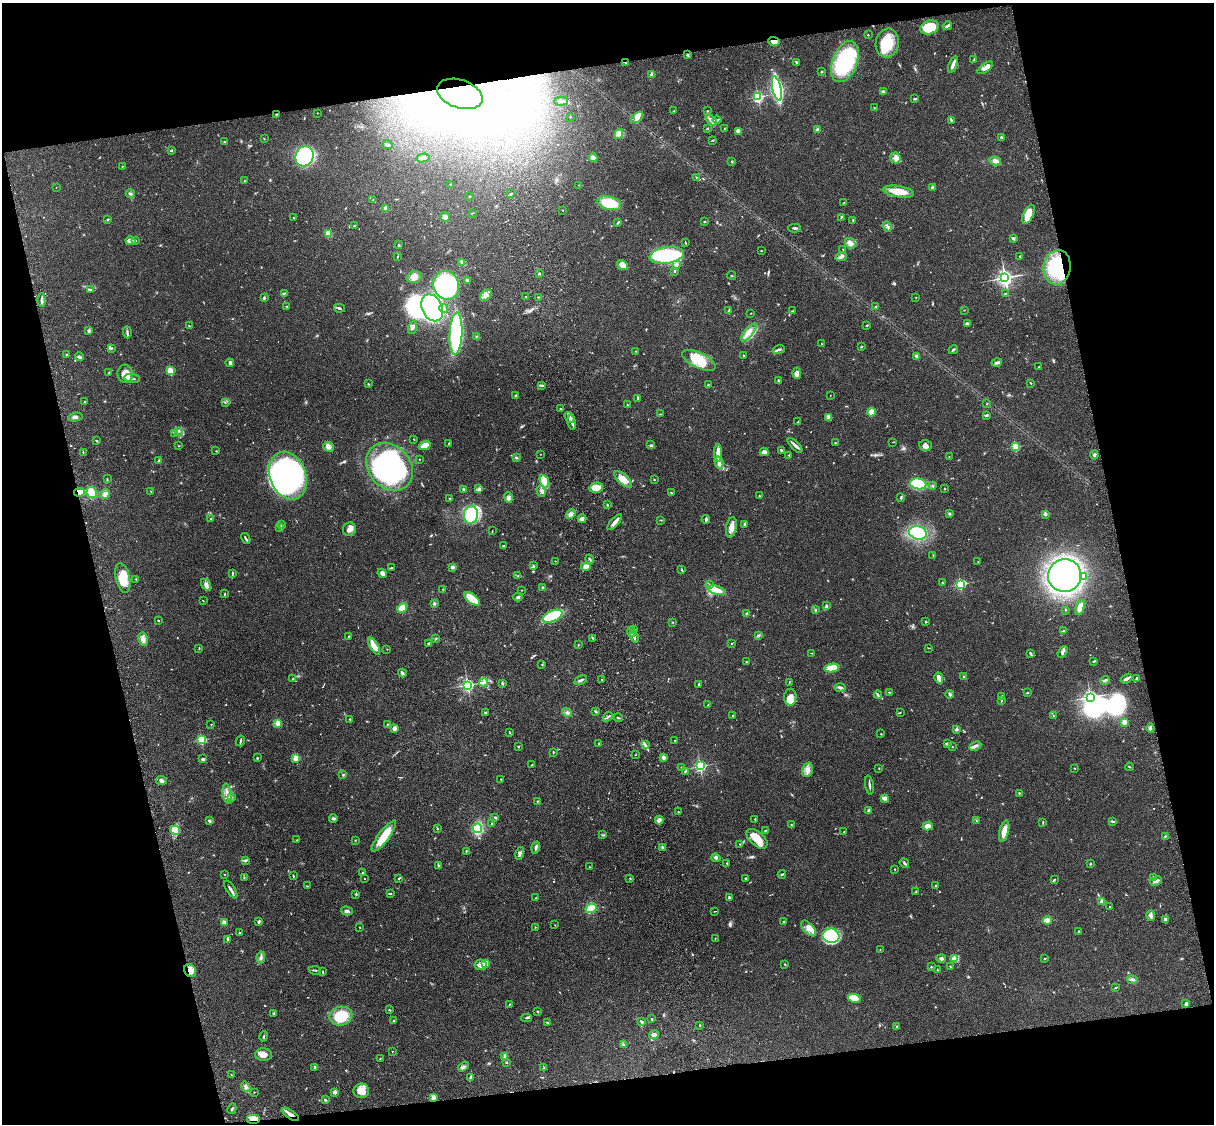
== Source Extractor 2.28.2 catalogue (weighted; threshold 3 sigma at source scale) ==
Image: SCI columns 121-4968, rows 276-4762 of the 5086 x 4925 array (HDU 1 of 3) = the unmasked area's bounding box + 8 px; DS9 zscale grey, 4 x 4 block average (1 PNG px = mean of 4 x 4 image px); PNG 1216 x 1126 px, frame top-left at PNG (2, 3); each listed source drawn as its Kron ellipse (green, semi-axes under 4 px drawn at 4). Shown black and unused: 26% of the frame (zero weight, under 3 of 4 exposures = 6% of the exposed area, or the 3 px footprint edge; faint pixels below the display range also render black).
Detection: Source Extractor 2.28.2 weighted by HDU 2 'WHT'. Background 0.0882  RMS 0.0061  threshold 0.0275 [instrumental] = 3 sigma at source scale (4.5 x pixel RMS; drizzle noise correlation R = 1.50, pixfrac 1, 0.05/0.05 arcsec/px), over >= 5 px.
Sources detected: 757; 9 too faint to see at this stretch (4 x 4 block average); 14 inside a brighter object's white glare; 2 cosmic-ray / hot-pixel residue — neither listed nor drawn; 15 coinciding with a brighter row at this scale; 50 inside a brighter listed object's ellipse — not listed separately; of the other 667, all 500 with FLUX_AUTO >= 1.42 (the completeness limit of this list) listed and drawn (167 fainter detections not listed), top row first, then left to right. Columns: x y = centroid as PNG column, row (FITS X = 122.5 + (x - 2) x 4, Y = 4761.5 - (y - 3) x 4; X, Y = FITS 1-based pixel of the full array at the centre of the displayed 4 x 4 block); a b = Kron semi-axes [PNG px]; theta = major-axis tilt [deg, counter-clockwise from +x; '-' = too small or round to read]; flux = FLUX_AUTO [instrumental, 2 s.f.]
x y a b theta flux
947 26 5 2 - 7.2
930 27 9 6 18 130
868 35 2 2 - 4.3
774 41 6 4 -2 25
887 43 14 11 81 120
688 55 3 2 - 3.5
974 60 3 2 - 2.9
625 62 3 2 - 3.1
796 62 3 2 - 4
845 62 21 12 69 390
953 64 8 2 69 21
985 68 9 3 36 13
821 72 3 2 - 2
652 74 2 2 - 68
777 89 13 4 -78 720
883 91 3 3 - 6.2
460 94 23 14 -19 7200
758 97 2 2 - 570
914 99 3 2 - 5.1
561 101 7 3 2 9.8
874 108 3 2 - 3.3
674 111 2 2 - 1.4
707 111 2 2 - 2
317 113 2 2 - 2.6
276 114 3 2 - 2.6
570 117 2 2 - 1.5
637 118 7 4 35 15
711 120 6 4 -39 15
717 120 4 2 - 5.3
951 120 3 2 - 4
708 128 2 2 - 2.4
725 128 2 2 - 1.6
817 130 2 2 - 47
738 131 3 3 - 23
618 134 5 4 - 13
1001 137 4 2 - 6.1
264 139 2 2 - 1.8
713 140 3 2 - 2.6
225 142 3 2 - 4
387 145 5 2 - 7.1
171 150 3 2 - 3.5
305 156 10 9 - 510
423 158 6 3 12 11
593 158 4 3 - 23
895 158 5 5 - 15
995 161 6 4 -12 15
732 162 2 2 - 16
122 166 2 2 - 2
696 177 2 2 - 2.3
244 181 2 2 - 1.8
451 184 2 2 - 2.2
579 185 2 2 - 1.5
56 187 2 2 - 1.6
932 187 2 2 - 7
899 192 16 5 -9 68
130 193 4 2 - 5.6
511 194 3 2 - 4.6
470 196 2 2 - 1.7
373 200 2 2 - 1.7
609 203 12 6 -14 110
844 203 3 2 - 2.7
386 208 2 2 - 39
562 210 2 2 - 3.4
472 213 3 2 - 1.5
1028 214 10 5 62 43
445 217 5 4 - 18
841 217 3 2 - 3
294 218 2 2 - 2.2
108 219 2 2 - 5.7
853 220 2 2 - 12
704 222 2 2 - 2.6
618 223 4 2 - 3.2
354 226 2 2 - 8.7
887 226 5 2 - 6.3
795 228 6 2 0 6.8
328 233 3 2 - 44
1013 239 3 3 - 4.3
136 240 2 2 - 1.8
130 241 5 3 - 8.7
685 243 3 2 - 3.2
850 243 6 5 - 17
399 245 3 2 - 3
843 249 2 2 - 1.5
761 251 2 2 - 1.8
667 255 17 8 9 230
1020 256 2 2 - 9.4
397 257 3 2 - 2.2
841 257 6 3 18 9.4
462 262 2 2 - 2.9
622 265 6 3 -38 24
676 265 3 3 - 9.9
1057 267 17 13 82 190
675 271 2 2 - 2.6
539 274 2 2 - 17
732 275 4 2 - 2.2
414 277 7 5 16 25
1005 278 3 3 - 1200
467 280 4 3 - 5.5
446 285 14 12 -69 620
90 290 3 3 - 4.5
284 293 3 2 - 3.3
1005 294 2 2 - 2.2
486 295 7 4 43 18
526 297 2 2 - 2.7
538 297 3 2 - 2.5
916 297 2 2 - 1.9
264 298 3 2 - 4.7
42 300 7 2 -89 14
287 307 3 2 - 2.6
876 307 4 2 - 2.7
339 308 5 2 - 5.3
432 308 14 10 -65 590
444 308 4 2 - 4.1
964 310 2 2 - 1.4
729 311 4 2 - 7.4
792 311 3 2 - 2.6
751 313 2 2 - 1.7
967 323 3 2 - 9.5
867 325 2 2 - 3.5
189 326 3 2 - 2.4
412 327 7 3 71 10
89 331 4 3 - 4.5
127 332 6 2 -85 6.4
749 332 11 4 50 27
456 334 21 6 87 400
477 337 3 2 - 4.4
821 344 2 2 - 1.8
861 347 2 2 - 3.7
112 348 3 2 - 2.7
779 349 6 3 19 8.3
953 350 5 2 - 5.5
636 351 3 2 - 1.5
67 354 3 2 - 3.4
744 355 2 2 - 2.4
917 356 2 2 - 3.4
79 357 4 2 - 12
699 360 18 7 -25 97
230 363 4 4 - 5.7
997 363 5 3 - 6.8
1039 367 2 2 - 1.7
170 371 2 2 - 190
109 372 4 2 - 3.1
797 373 6 4 -88 22
125 374 9 7 -84 46
132 378 8 3 -8 13
778 381 3 2 - 6.2
1031 383 3 2 - 2.5
368 384 2 2 - 2.3
541 385 4 2 - 6.6
708 385 3 2 - 3.6
516 395 3 3 - 5.3
830 395 2 2 - 1.6
638 398 4 2 - 3.8
84 402 2 2 - 6.6
225 403 3 2 - 1.8
987 404 2 2 - 1.6
627 405 3 2 - 2.2
561 409 3 2 - 4.5
871 412 4 3 - 54
661 414 2 2 - 1.9
986 415 4 2 - 4
75 417 7 3 9 10
569 417 6 4 -50 15
828 418 3 3 - 6.1
572 422 7 2 -78 12
798 422 3 2 - 2.4
178 431 2 2 - 2.4
174 433 3 2 - 1.8
414 439 2 2 - 2.7
97 441 2 2 - 1.7
893 442 2 2 - 1.5
449 443 3 2 - 1.9
835 443 2 2 - 2.6
650 445 2 2 - 1.9
795 445 9 2 -46 13
179 446 2 2 - 1.4
425 446 6 4 18 40
925 446 6 5 - 19
328 447 5 4 - 15
1015 447 2 2 - 250
781 450 2 2 - 6.5
216 451 3 2 - 1.5
83 452 2 2 - 2
764 452 4 3 - 21
718 453 8 3 89 35
540 454 2 2 - 1.4
789 455 2 2 - 2.1
1094 455 4 2 - 5.6
949 457 2 2 - 1.5
516 458 2 2 - 6.6
419 459 2 2 - 1.6
158 461 4 2 - 3.5
719 463 6 3 -77 11
390 467 26 21 -49 750
288 476 24 18 -70 1000
107 479 3 2 - 2.1
623 479 11 5 -42 44
654 480 2 2 - 1.6
544 481 7 4 -68 86
918 484 8 5 -7 190
933 486 2 2 - 4.3
479 488 3 2 - 5.7
596 488 7 5 13 52
944 488 2 2 - 9.9
463 489 3 2 - 4.4
150 491 2 2 - 1.5
541 491 6 4 -70 11
79 492 5 4 - 35
92 493 6 5 - 70
671 493 3 2 - 2.1
105 494 5 4 - 12
759 496 2 2 - 2.1
508 498 5 4 - 12
901 498 2 2 - 5.5
450 499 3 2 - 2.4
607 505 2 2 - 3.3
571 514 5 3 - 10
949 514 3 2 - 3.3
1045 514 3 3 - 10
471 515 9 7 82 260
210 519 2 2 - 2
582 519 4 4 - 12
706 519 4 2 - 8.7
661 520 3 2 - 1.6
615 522 10 3 48 19
281 524 2 2 - 2.2
745 524 3 3 - 4.3
279 527 2 2 - 1.5
731 527 10 5 79 27
349 529 7 6 - 21
492 531 3 2 - 1.4
918 533 9 6 -17 210
246 539 6 2 -61 6.9
503 546 2 2 - 4
933 555 2 2 - 1.5
590 559 5 2 - 4.2
555 561 2 2 - 1.6
978 562 3 2 - 2.2
533 566 2 2 - 2.5
452 567 3 2 - 15
586 567 5 3 - 27
391 568 3 2 - 2.6
682 570 3 2 - 2.9
232 573 3 2 - 2.8
382 573 5 3 - 15
518 575 2 2 - 1.4
1065 576 17 16 - 1100
1083 577 3 3 - 6.7
123 578 15 7 -78 69
136 579 2 2 - 1.8
942 583 2 2 - 2.6
710 584 2 2 - 1.8
960 584 3 2 - 490
206 585 7 4 -57 12
542 587 3 2 - 3.8
443 589 2 2 - 1.6
522 590 2 2 - 2.2
717 590 9 4 -17 47
225 594 2 2 - 3.2
518 597 4 3 - 5.7
472 599 9 5 -38 81
203 601 2 2 - 1.5
434 604 3 2 - 6.8
826 606 3 2 - 5.6
1080 607 8 3 69 38
402 608 5 4 - 72
816 610 3 2 - 2
1066 610 2 2 - 1.6
747 613 3 3 - 3.6
552 616 10 5 22 210
158 620 2 2 - 1.8
673 622 2 2 - 1.8
926 622 2 2 - 2.9
634 629 3 2 - 3.4
1063 630 2 2 - 2.3
631 632 5 2 - 27
758 635 3 2 - 3.5
349 636 3 2 - 5
634 637 6 2 -71 14
436 638 2 2 - 1.8
143 639 7 4 -79 16
593 639 3 2 - 3.5
428 643 2 2 - 3.6
731 644 2 2 - 1.8
578 645 2 2 - 2.1
374 646 9 3 -59 41
199 648 3 2 - 1.7
929 648 2 2 - 1.5
387 649 2 2 - 1.5
1063 652 6 3 54 10
811 653 2 2 - 1.5
1030 653 3 2 - 5.1
1094 661 3 2 - 3.5
746 662 2 2 - 2.5
542 664 3 2 - 1.8
832 668 7 4 10 75
402 673 4 2 - 9.2
964 677 2 2 - 2.2
939 678 5 3 - 30
293 679 2 2 - 3.1
601 679 2 2 - 2
1127 679 6 2 29 13
1137 679 2 2 - 27
581 680 7 2 27 7.4
1105 680 5 2 - 5.4
484 682 4 3 - 7.5
789 682 3 2 - 1.9
502 683 4 2 - 3.3
699 684 2 2 - 18
468 685 2 2 - 730
840 688 6 3 -1 8.3
889 692 2 2 - 2.3
1027 693 2 2 - 4
950 694 4 2 - 7.9
878 695 4 2 - 4.9
1002 696 3 2 - 2.8
790 697 8 6 88 26
1090 697 3 3 - 900
1001 700 2 2 - 2.1
708 705 2 2 - 2
485 712 3 2 - 3.5
596 712 3 2 - 4.3
900 712 3 2 - 1.6
567 713 5 3 - 8
733 715 3 2 - 3.4
1053 716 2 2 - 1.4
608 717 5 2 - 6.1
618 718 5 2 - 3.6
350 719 2 2 - 3.5
1124 722 2 2 - 110
278 723 2 2 - 96
211 724 2 2 - 1.6
387 724 2 2 - 1.9
395 728 3 3 - 17
1150 728 4 3 - 6.4
956 729 3 3 - 6.5
509 732 2 2 - 2.6
881 734 2 2 - 1.5
201 740 2 2 - 380
675 740 2 2 - 3.9
240 741 5 2 - 5.3
599 743 2 2 - 1.8
947 744 3 2 - 8.9
645 745 3 2 - 4
518 746 2 2 - 2.2
975 746 6 3 27 11
952 747 2 2 - 2.6
553 752 2 2 - 2.6
636 755 2 2 - 1.8
663 757 2 2 - 63
257 758 2 2 - 10
296 758 2 2 - 190
203 759 4 3 - 5.6
532 765 3 2 - 2.9
700 766 2 2 - 670
681 767 2 2 - 2
1129 767 4 2 - 3
879 768 2 2 - 2
1074 768 2 2 - 2.2
807 770 7 5 71 18
685 771 3 2 - 4
343 775 2 2 - 3.7
501 779 2 2 - 2.1
161 780 5 4 - 9
869 785 9 2 -82 9.2
227 793 10 3 -81 17
1019 793 2 2 - 7.2
231 798 2 2 - 1.6
884 798 3 2 - 24
537 801 2 2 - 2.3
869 810 3 2 - 5.4
678 812 2 2 - 2.7
495 817 3 2 - 3.3
333 819 4 2 - 5.1
755 819 2 2 - 2.4
659 820 4 3 - 18
976 820 2 2 - 1.8
209 821 2 2 - 9.8
1113 821 4 2 - 3.3
1043 822 4 2 - 2.3
491 824 3 2 - 2.5
791 825 2 2 - 2
928 826 5 3 - 26
437 828 2 2 - 1.8
477 828 5 4 - 120
175 830 5 4 - 78
765 830 3 2 - 2.5
1004 831 11 4 77 39
844 832 2 2 - 3.1
603 835 3 2 - 1.9
384 836 19 5 53 80
1165 836 3 2 - 2.8
757 839 13 7 -41 59
297 840 2 2 - 1.8
356 840 2 2 - 2.2
740 844 2 2 - 1.5
536 847 6 2 73 8.7
663 848 3 2 - 8.5
466 851 3 2 - 2.2
520 853 6 3 77 9.8
716 858 4 2 - 5.1
245 860 3 2 - 3.8
727 863 2 2 - 1.7
904 863 5 2 - 6.9
1090 864 3 2 - 3.6
438 865 4 2 - 3.8
590 867 3 2 - 2.4
895 869 2 2 - 4.5
362 873 3 2 - 3.5
782 874 4 2 - 3.8
224 875 2 2 - 1.6
293 876 2 2 - 3
1153 877 2 2 - 1.7
244 878 3 2 - 1.5
364 878 2 2 - 2.5
630 878 2 2 - 2.6
745 878 3 2 - 3.5
399 879 2 2 - 2.8
1054 879 2 2 - 2.4
1156 881 6 3 25 14
307 886 3 2 - 2.3
936 886 2 2 - 1.8
231 889 10 2 -58 12
916 891 2 2 - 1.7
390 893 3 2 - 4
356 894 2 2 - 4.6
729 897 3 2 - 8.6
536 898 2 2 - 1.5
1102 901 2 2 - 90
1110 906 2 2 - 1.4
591 908 6 4 30 52
347 911 6 3 -15 8.9
715 911 3 2 - 1.4
1151 916 5 3 - 11
1165 919 3 2 - 5.5
1047 920 4 3 - 28
259 922 3 2 - 6.3
783 922 2 2 - 15
224 923 4 3 - 21
555 925 2 2 - 1.6
360 927 2 2 - 1.6
535 927 2 2 - 1.8
808 928 9 5 -48 24
1078 931 2 2 - 2.2
240 933 3 2 - 2.9
831 936 8 7 - 87
715 938 2 2 - 1.6
227 939 3 3 - 6.2
880 949 2 2 - 1.5
261 957 6 3 79 9.2
955 958 2 2 - 2.1
1045 958 2 2 - 1.9
941 959 5 3 - 7.3
486 963 2 2 - 100
785 964 3 2 - 2.6
481 965 6 5 - 21
931 967 2 2 - 2.4
950 967 2 2 - 1.9
315 970 6 2 -11 4.2
937 970 2 2 - 1.9
190 971 7 5 -56 26
323 972 3 2 - 2.2
1132 980 5 2 - 6.7
1115 988 2 2 - 2.4
854 998 6 4 -11 42
510 1004 3 2 - 1.8
1186 1004 2 2 - 29
389 1010 3 2 - 2.7
537 1011 2 2 - 3.3
274 1013 3 2 - 4.2
341 1016 11 9 14 120
527 1018 5 2 - 6.1
652 1019 2 2 - 8.3
394 1021 2 2 - 3.7
547 1022 3 2 - 2.1
642 1022 4 2 - 3.7
700 1025 2 2 - 3.4
897 1026 2 2 - 3.5
654 1035 5 4 - 11
264 1036 5 2 - 4.5
623 1045 3 2 - 3.7
392 1051 2 2 - 1.5
263 1054 8 6 2 27
505 1056 4 3 - 6.1
380 1058 3 2 - 1.4
506 1062 2 2 - 4
463 1066 6 3 34 11
315 1067 3 2 - 7
543 1068 2 2 - 3
232 1075 2 2 - 1.5
470 1078 4 2 - 7.9
246 1087 5 3 - 11
361 1091 8 7 - 36
254 1092 2 2 - 1.9
335 1092 2 2 - 55
433 1097 3 3 - 15
325 1100 3 2 - 4.6
232 1109 5 2 - 5.1
290 1114 10 3 -34 17
253 1119 7 5 0 29
Overlapping masked pixels (flux is a lower limit): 8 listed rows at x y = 774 41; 625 62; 460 94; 1057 267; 79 492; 190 971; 290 1114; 253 1119
Diffuse or blended objects may show on this block-average render without a row.